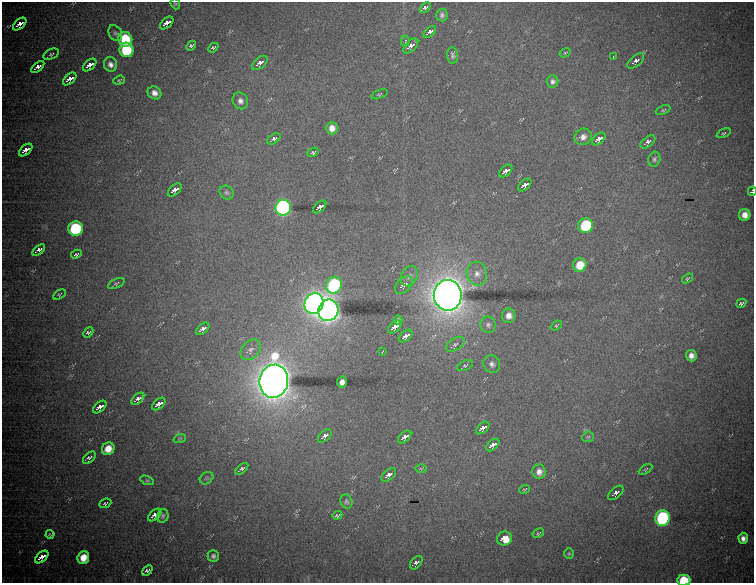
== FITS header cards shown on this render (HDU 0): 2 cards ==
NAXIS1  =                  752 / Axis length
NAXIS2  =                  581 / Axis length

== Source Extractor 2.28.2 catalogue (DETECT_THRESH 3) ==
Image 752 x 581 px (HDU 0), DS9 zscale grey, 1 PNG px = 1 image px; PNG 756 x 585 px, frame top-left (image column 1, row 581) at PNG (2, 2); each listed source drawn as its Kron ellipse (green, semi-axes under 4 px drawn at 4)
Background 3820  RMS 17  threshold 51.2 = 3 sigma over >= 5 px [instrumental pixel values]
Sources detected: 115; all 115 listed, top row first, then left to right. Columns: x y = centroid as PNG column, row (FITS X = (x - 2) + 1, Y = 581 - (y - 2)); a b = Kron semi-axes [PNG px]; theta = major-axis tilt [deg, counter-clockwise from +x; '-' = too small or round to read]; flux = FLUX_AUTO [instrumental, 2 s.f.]
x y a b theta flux
175 4 6 4 -68 1.4e+03
425 8 6 4 44 3.0e+03
442 15 6 5 - 3.2e+03
167 23 8 4 41 2.4e+04
20 24 8 4 41 1.6e+04
430 32 8 4 41 6.8e+03
115 33 8 6 -58 2.9e+03
125 39 7 7 - 5.2e+04
405 41 5 3 - 3.5e+03
191 46 5 4 - 2.7e+03
411 46 9 5 44 7.2e+03
213 48 6 4 44 2.4e+03
126 50 7 7 - 7.9e+04
565 53 6 4 31 1.7e+03
51 54 8 5 26 2.4e+03
453 55 8 5 -84 2.8e+03
613 57 3 2 - 1.2e+03
636 61 10 5 40 6.4e+03
260 63 9 5 42 1.0e+04
110 64 7 6 - 5.6e+03
90 65 8 4 41 2.0e+04
38 67 8 4 40 6.9e+03
70 79 8 4 41 2.1e+04
119 80 6 4 20 1.6e+03
553 81 6 6 - 3.6e+03
154 93 7 6 - 6.3e+03
379 94 8 4 21 1.7e+03
240 101 9 7 -58 5.3e+03
663 110 8 4 22 1.7e+03
332 128 6 6 - 8.4e+03
724 133 7 4 26 1.5e+03
583 137 9 8 - 6.3e+03
274 139 7 4 34 3.4e+03
599 139 8 4 42 1.9e+04
648 142 9 5 38 3.5e+03
26 150 8 4 41 2.0e+04
313 152 6 4 27 2.1e+03
654 159 7 6 - 2.6e+03
506 171 8 4 41 2.2e+04
525 185 8 4 41 2.2e+04
175 190 8 4 41 1.7e+04
752 191 4 3 - 1.7e+03
227 193 7 6 - 2.6e+03
320 207 8 4 42 1.9e+04
283 208 8 7 - 6.7e+05
745 215 6 5 - 8.3e+03
585 225 7 7 - 8.5e+04
76 229 7 7 - 1.2e+05
39 250 7 4 39 4.6e+03
76 254 5 3 - 1.8e+03
580 265 7 7 - 2.4e+04
477 274 12 10 -80 9.7e+03
409 276 11 8 61 5.2e+03
687 278 6 3 36 1.6e+03
116 283 9 4 25 1.9e+03
334 285 9 7 64 2.7e+05
404 285 11 6 47 1.0e+04
59 294 7 4 30 1.5e+03
448 295 15 14 - 2.5e+06
314 303 10 9 - 1.3e+06
741 303 5 3 - 2.1e+03
328 310 11 10 - 1.5e+06
509 316 7 6 - 7.7e+03
398 320 5 4 - 2.6e+03
488 325 8 7 - 3.8e+03
556 326 6 4 36 1.5e+03
395 327 8 4 41 2.2e+04
203 329 8 4 41 9.9e+03
88 333 6 4 45 2.7e+03
406 336 8 4 42 2.1e+04
455 344 10 6 31 3.9e+03
251 350 12 8 47 6.0e+03
382 352 4 2 - 2.5e+03
691 356 5 5 - 6.5e+03
492 364 9 8 - 4.9e+03
465 366 8 4 22 2.1e+03
274 381 17 14 81 2.5e+06
342 382 5 5 - 6.0e+03
138 399 8 4 43 8.0e+03
159 404 8 4 41 2.1e+04
100 407 8 4 41 1.8e+04
483 428 8 4 41 2.0e+04
325 436 8 5 45 7.3e+03
405 437 8 4 42 1.9e+04
588 437 6 5 - 2.0e+03
180 438 6 4 19 1.6e+03
493 445 8 4 41 2.1e+04
108 449 7 6 - 1.4e+04
89 458 7 4 42 2.8e+03
242 469 7 4 41 3.4e+03
421 469 6 4 -2 1.3e+03
645 469 7 4 31 1.7e+03
539 472 7 6 - 6.5e+03
389 475 9 5 41 7.6e+03
207 478 7 5 36 2.2e+03
147 480 7 4 -22 1.6e+03
525 489 5 2 - 9.9e+02
616 493 9 5 41 5.7e+03
346 501 7 6 - 2.4e+03
105 503 6 4 25 1.8e+03
155 515 8 4 42 1.2e+04
337 515 5 3 - 1.6e+03
163 516 7 5 75 2.2e+03
662 518 8 7 - 2.7e+05
538 533 6 4 30 1.6e+03
50 534 4 3 - 1.4e+03
504 538 7 7 - 3.1e+04
743 538 5 4 - 5.5e+03
569 554 5 4 - 1.6e+03
213 556 6 5 - 3.1e+03
42 557 8 4 41 2.1e+04
83 558 6 5 - 1.8e+04
416 563 8 5 50 3.6e+03
147 571 6 4 42 3.0e+03
684 580 7 5 1 3.8e+04
At the frame edge (FLAGS 8, measured only in part): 3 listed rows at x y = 175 4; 752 191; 684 580